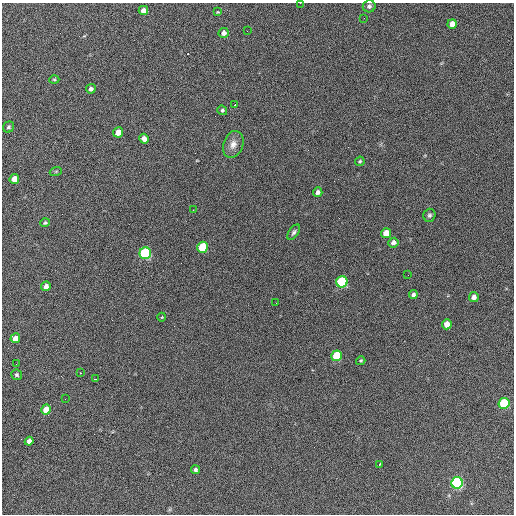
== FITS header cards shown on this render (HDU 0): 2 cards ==
NAXIS1  =                  512 / Axis length
NAXIS2  =                  512 / Axis length

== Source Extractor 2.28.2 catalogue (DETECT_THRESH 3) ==
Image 512 x 512 px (HDU 0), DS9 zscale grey, 1 PNG px = 1 image px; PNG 516 x 516 px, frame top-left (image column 1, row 512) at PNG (2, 3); each listed source drawn as its Kron ellipse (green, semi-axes under 4 px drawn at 4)
Background 664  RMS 27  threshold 81.5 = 3 sigma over >= 5 px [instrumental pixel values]
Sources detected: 50; all 50 listed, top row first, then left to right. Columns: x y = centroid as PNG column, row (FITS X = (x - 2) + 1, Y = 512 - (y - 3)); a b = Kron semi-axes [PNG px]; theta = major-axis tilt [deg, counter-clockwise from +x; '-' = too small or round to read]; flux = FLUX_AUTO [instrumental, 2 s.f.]
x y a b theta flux
300 3 2 2 - 1500
369 6 6 6 - 4200
143 10 5 4 - 10000
218 12 3 3 - 1400
364 18 3 2 - 1400
452 24 5 4 - 12000
247 31 3 2 - 1700
224 33 5 5 - 7500
54 79 5 3 - 1700
91 89 5 4 - 4800
235 105 3 2 - 5100
222 110 5 4 - 3100
9 127 6 5 - 3400
118 132 5 5 - 21000
144 139 5 4 - 8000
233 144 14 9 70 14000
360 161 5 4 - 2700
56 171 6 4 19 1900
14 179 5 5 - 19000
318 192 5 4 - 5100
193 210 2 2 - 1000
429 215 6 6 - 4000
45 223 5 4 - 2500
294 232 9 4 54 4300
386 233 5 5 - 21000
393 243 5 5 - 7300
203 247 5 5 - 87000
145 253 6 5 - 260000
408 275 2 2 - 870
342 282 5 5 - 190000
46 286 5 4 - 8900
413 295 4 4 - 4900
474 297 5 5 - 9100
276 303 2 2 - 1300
162 317 4 3 - 1200
447 324 5 5 - 20000
15 338 5 4 - 16000
337 356 5 5 - 82000
361 361 5 4 - 2300
16 364 2 2 - 910
80 373 3 2 - 2000
17 375 5 5 - 3400
95 379 3 2 - 5400
65 399 2 2 - 1100
504 403 5 5 - 130000
46 410 5 5 - 27000
29 441 4 4 - 7400
379 464 3 2 - 2600
195 470 4 4 - 3800
457 483 6 5 - 410000
At the frame edge (FLAGS 8, measured only in part): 1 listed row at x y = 300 3